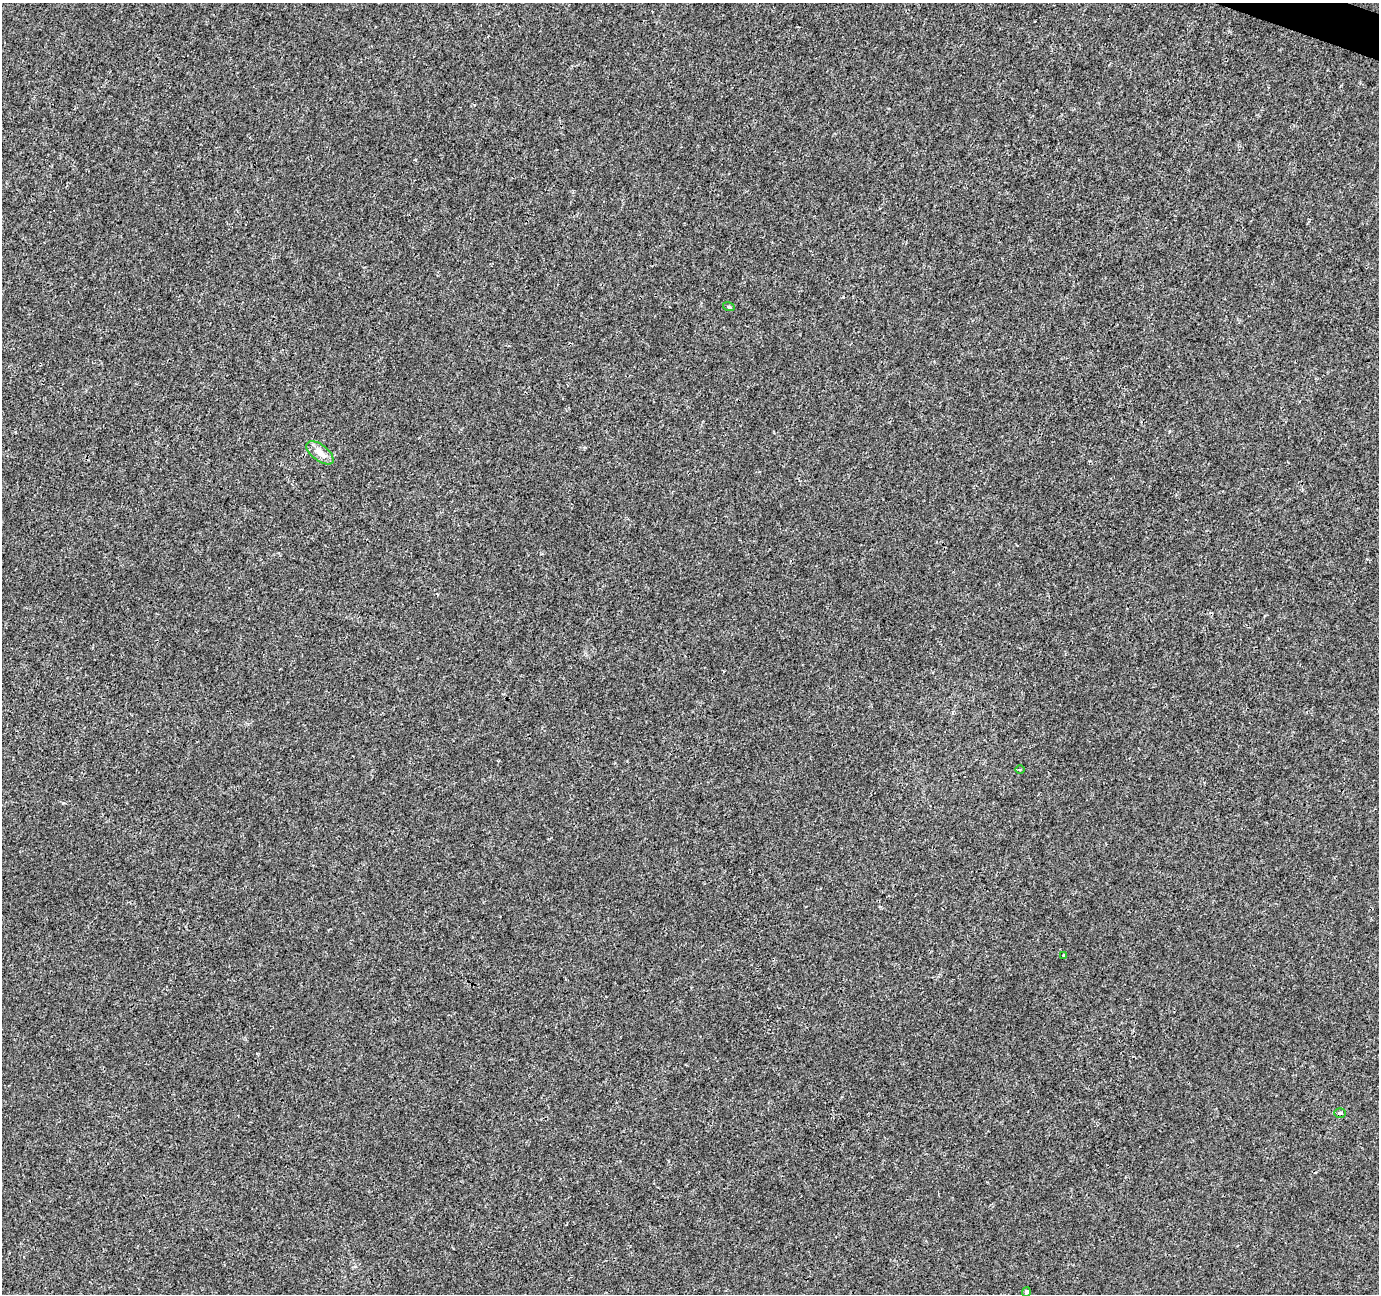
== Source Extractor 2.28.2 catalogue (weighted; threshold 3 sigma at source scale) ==
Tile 10 of 4 x 4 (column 2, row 3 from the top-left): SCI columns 1385-2761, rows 1568-2859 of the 5514 x 5652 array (HDU 1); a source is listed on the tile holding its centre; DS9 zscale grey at full resolution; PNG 1381 x 1296 px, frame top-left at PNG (2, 3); each listed source drawn as its Kron ellipse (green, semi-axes under 4 px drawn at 4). Shown black and unused: <1% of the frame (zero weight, under 3 of 4 exposures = <1% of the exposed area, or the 3 px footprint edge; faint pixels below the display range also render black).
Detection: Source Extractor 2.28.2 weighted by HDU 2 'WHT'; one run over the whole footprint, this tile lists its part. Background 1.69e-04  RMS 0.0017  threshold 0.00747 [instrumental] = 3 sigma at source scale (4.5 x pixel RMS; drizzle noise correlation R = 1.50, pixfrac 1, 0.0396/0.0396 arcsec/px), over >= 5 px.
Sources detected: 6; all 6 listed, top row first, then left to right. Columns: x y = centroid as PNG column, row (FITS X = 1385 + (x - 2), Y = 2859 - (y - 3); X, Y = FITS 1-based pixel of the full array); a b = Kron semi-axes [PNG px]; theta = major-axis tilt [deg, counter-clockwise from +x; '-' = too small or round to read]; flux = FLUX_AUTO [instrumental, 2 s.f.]
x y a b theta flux
729 307 6 3 -18 0.18
320 453 16 8 -38 1.6
1020 770 5 3 - 0.19
1064 955 3 3 - 0.42
1340 1113 5 4 - 0.27
1026 1292 4 4 - 0.4